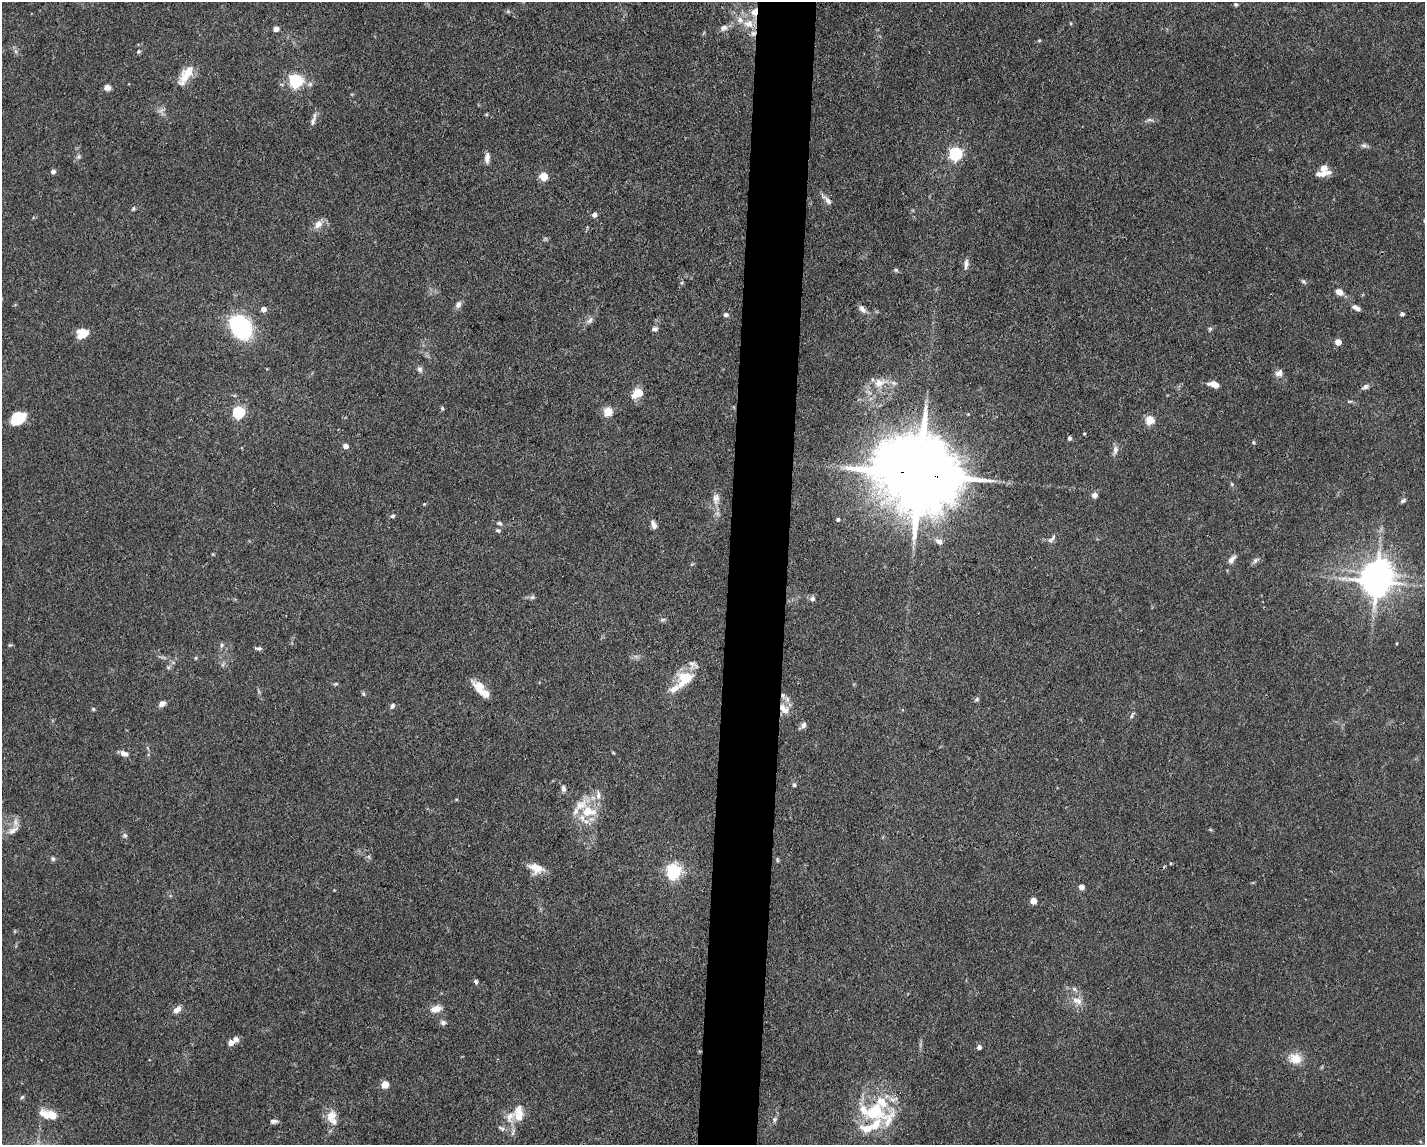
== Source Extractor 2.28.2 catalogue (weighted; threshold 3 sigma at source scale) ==
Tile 8 of 3 x 4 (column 2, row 3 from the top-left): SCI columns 1533-2955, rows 1144-2286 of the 4598 x 4572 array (HDU 1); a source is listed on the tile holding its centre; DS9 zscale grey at full resolution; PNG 1427 x 1147 px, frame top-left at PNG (2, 2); no overlay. Shown black and unused: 4% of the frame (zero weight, under 3 of 4 exposures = <1% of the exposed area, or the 3 px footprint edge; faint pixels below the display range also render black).
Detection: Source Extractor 2.28.2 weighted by HDU 2 'WHT'; one run over the whole footprint, this tile lists its part. Background 0.0928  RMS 0.0042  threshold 0.0191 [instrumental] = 3 sigma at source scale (4.5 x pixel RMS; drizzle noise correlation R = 1.50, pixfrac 1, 0.05/0.05 arcsec/px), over >= 5 px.
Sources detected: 149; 2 inside a brighter object's white glare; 1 cosmic-ray / hot-pixel residue — not listed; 25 inside a brighter listed object's ellipse — not listed separately; the other 121 listed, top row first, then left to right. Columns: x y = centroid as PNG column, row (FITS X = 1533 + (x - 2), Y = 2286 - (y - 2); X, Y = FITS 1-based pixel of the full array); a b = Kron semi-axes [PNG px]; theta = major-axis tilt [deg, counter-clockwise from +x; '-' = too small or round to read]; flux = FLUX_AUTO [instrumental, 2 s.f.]
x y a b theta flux
1236 4 4 4 - 0.73
754 12 14 9 71 4.2
749 24 15 11 -11 5.8
724 28 10 7 22 1.9
276 29 4 4 - 3.8
1039 40 4 4 - 0.43
15 51 7 4 -71 0.9
138 52 6 5 - 0.81
187 74 27 12 51 7.6
296 81 6 6 - 76
107 88 7 7 - 2
313 120 19 5 73 1.9
1150 120 11 4 -8 1.1
1364 146 9 6 -6 1.2
956 154 6 6 - 77
79 157 8 5 45 0.93
487 158 14 6 85 2.2
53 171 4 4 - 1.8
1323 173 21 6 10 3.7
544 176 5 5 - 16
828 201 11 6 -51 1.9
133 209 6 4 45 0.61
594 215 5 4 - 2.4
318 224 13 9 50 3.4
966 264 14 5 83 1.9
896 270 6 4 -44 0.63
1304 282 8 4 -35 0.79
1339 292 8 7 - 3.1
458 304 9 7 58 1.7
1356 308 10 5 -27 1.9
263 309 4 4 - 3.7
862 309 13 7 -55 2.1
1402 314 4 4 - 1.3
726 315 6 5 - 1.1
590 320 10 6 51 1.6
241 327 14 10 -56 86
655 329 8 6 10 1.1
1210 329 6 5 - 0.7
82 333 12 9 22 6.6
1338 342 4 4 - 6.1
420 369 8 6 -35 1.3
1279 373 11 8 31 2
880 383 19 12 15 6.6
1214 384 9 5 -16 5
1365 387 9 6 33 1.5
639 393 12 11 - 4.9
442 408 5 4 - 0.72
608 411 5 5 - 20
239 412 6 5 - 51
21 415 21 7 12 5.1
1150 420 5 5 - 20
14 423 12 10 67 2.7
1070 438 4 4 - 1.1
1254 442 5 4 - 0.53
346 446 5 5 - 2.6
1115 450 11 6 79 2
919 474 29 16 -11 6900
1232 484 5 5 - 0.57
1095 495 7 6 - 1.8
716 498 15 9 87 3.3
1403 501 8 5 32 0.95
424 504 4 3 - 0.36
393 516 6 5 - 0.79
838 519 4 4 - 0.75
499 523 7 5 -11 0.83
654 525 9 5 -69 2.3
498 530 6 5 - 0.77
1052 538 14 5 52 1.4
939 541 10 6 -24 2
1232 559 13 6 48 2
1256 560 10 6 42 1.3
692 564 6 3 18 0.45
1376 581 9 8 - 650
532 597 7 5 44 0.85
812 599 8 7 - 1.3
663 620 8 4 8 0.73
221 645 7 5 69 0.94
258 648 9 4 0 0.95
196 658 5 4 - 0.58
684 681 30 11 38 9.2
336 684 7 4 19 0.56
478 688 23 6 -52 4.6
363 694 6 5 - 0.62
787 699 9 6 90 1.8
977 699 7 5 29 0.77
162 704 6 5 - 3.1
392 706 7 5 53 1.3
93 709 5 4 - 0.52
784 709 16 9 -46 4.5
1132 715 10 3 74 0.86
803 725 8 6 50 1.7
124 753 9 6 -22 2.8
794 785 5 4 - 0.68
563 788 9 5 -79 1.3
598 795 15 6 -89 2.4
589 811 25 15 -6 11
13 830 20 7 33 3
125 835 7 5 -68 0.87
53 859 6 5 - 0.89
777 860 6 4 -89 0.5
1171 863 3 3 - 0.38
536 868 17 12 -24 5.5
674 871 6 6 - 110
1081 887 6 5 - 1.9
1033 901 4 4 - 7.6
1077 1001 14 8 -19 3.7
436 1009 16 9 16 3.5
177 1010 10 7 34 2.6
443 1023 7 6 - 1.3
236 1039 7 7 - 1.8
231 1043 5 5 - 3.8
979 1047 4 4 - 2
1295 1059 17 14 -6 6
385 1084 5 5 - 11
22 1097 6 4 42 0.63
874 1111 28 23 -8 26
52 1115 9 7 -41 5.1
331 1116 14 11 61 5.2
510 1117 22 13 45 6.4
774 1119 7 6 - 1
274 1121 9 5 -1 1.2
Overlapping masked pixels (flux is a lower limit): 4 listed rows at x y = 754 12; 1365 387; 919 474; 784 709